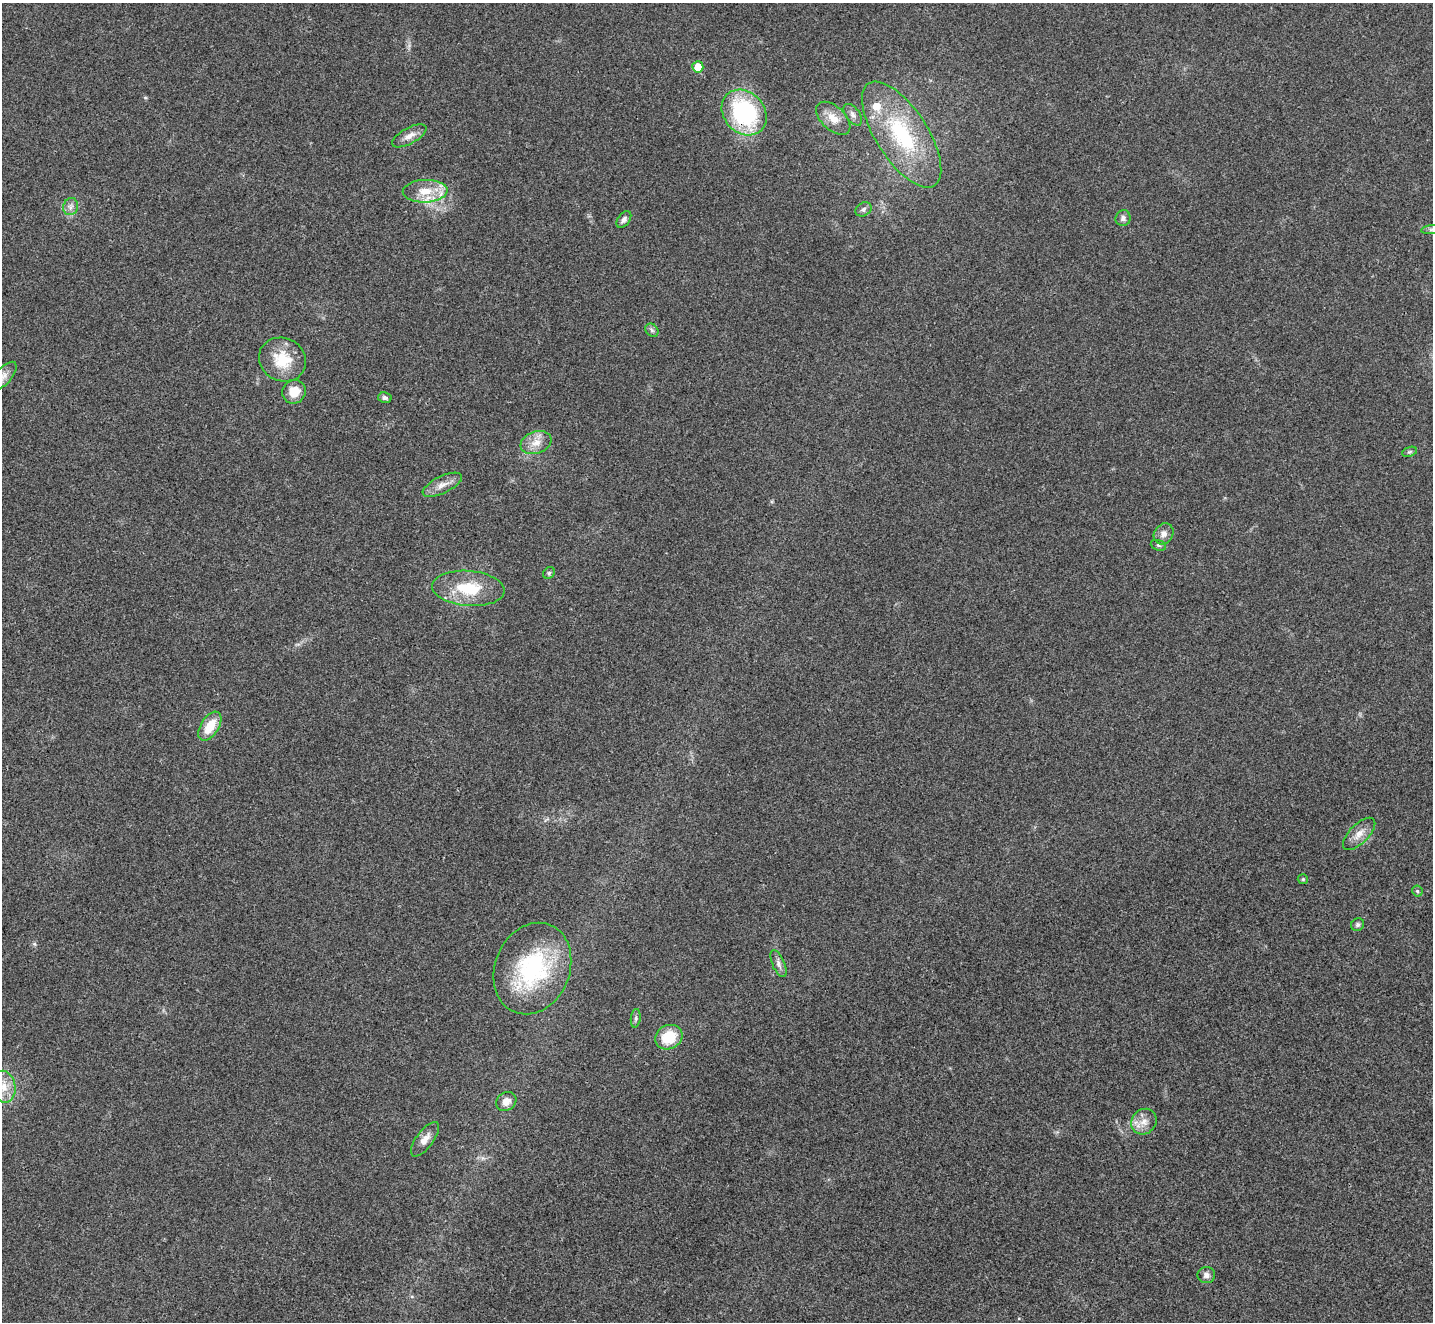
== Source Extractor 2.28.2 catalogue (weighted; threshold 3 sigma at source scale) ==
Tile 7 of 4 x 4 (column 3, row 2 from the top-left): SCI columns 2870-4300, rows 2929-4248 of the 5735 x 5724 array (HDU 1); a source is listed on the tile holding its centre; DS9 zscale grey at full resolution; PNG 1435 x 1324 px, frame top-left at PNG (2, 3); each listed source drawn as its Kron ellipse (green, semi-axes under 4 px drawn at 4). Shown black and unused: <1% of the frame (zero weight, under 3 of 4 exposures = <1% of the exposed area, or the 3 px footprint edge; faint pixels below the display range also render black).
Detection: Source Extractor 2.28.2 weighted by HDU 2 'WHT'; one run over the whole footprint, this tile lists its part. Background 0.0205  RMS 0.0043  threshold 0.0191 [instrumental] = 3 sigma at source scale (4.5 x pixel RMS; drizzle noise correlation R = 1.50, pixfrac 1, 0.05/0.05 arcsec/px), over >= 5 px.
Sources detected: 39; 1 inside a brighter listed object's ellipse — not listed separately; the other 38 listed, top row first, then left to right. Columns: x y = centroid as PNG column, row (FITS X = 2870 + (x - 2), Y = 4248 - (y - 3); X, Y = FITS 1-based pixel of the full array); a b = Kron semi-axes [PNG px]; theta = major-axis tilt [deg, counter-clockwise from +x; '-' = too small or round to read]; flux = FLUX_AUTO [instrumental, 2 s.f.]
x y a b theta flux
698 67 5 5 - 7.1
744 112 25 20 -46 51
853 115 12 7 -53 1.9
833 118 20 11 -43 5.4
902 134 61 25 -57 39
409 136 19 8 29 3.4
425 191 22 11 2 8.5
71 207 9 7 72 1.8
863 209 8 6 30 1.3
1123 218 8 7 - 1.5
624 220 9 6 52 1.5
1432 230 11 4 5 1.4
652 330 7 6 - 1
282 360 24 21 -26 14
3 376 18 8 48 3.2
294 392 12 11 - 6.6
385 398 7 5 -13 1.2
536 443 16 11 19 4.9
1410 452 8 4 19 0.81
442 485 21 8 26 4.1
1164 534 11 9 54 2.5
1158 545 8 5 -19 0.83
549 573 6 5 - 0.77
468 588 36 17 -5 18
210 726 16 9 58 9.1
1359 834 21 9 45 4.4
1303 879 5 5 - 0.58
1417 891 5 5 - 0.62
1358 925 7 6 - 1.1
778 964 14 6 -67 2
532 969 47 37 68 48
636 1018 9 5 84 1.1
669 1037 14 12 27 12
4 1087 16 11 -79 6.8
506 1101 10 9 - 3.6
1144 1122 13 12 - 4.4
425 1139 20 8 53 3.7
1206 1275 9 8 - 2
Overlapping masked pixels (flux is a lower limit): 1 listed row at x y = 744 112
Isophote crosses this tile's border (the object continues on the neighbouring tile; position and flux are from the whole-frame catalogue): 3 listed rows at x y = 1432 230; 3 376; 4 1087